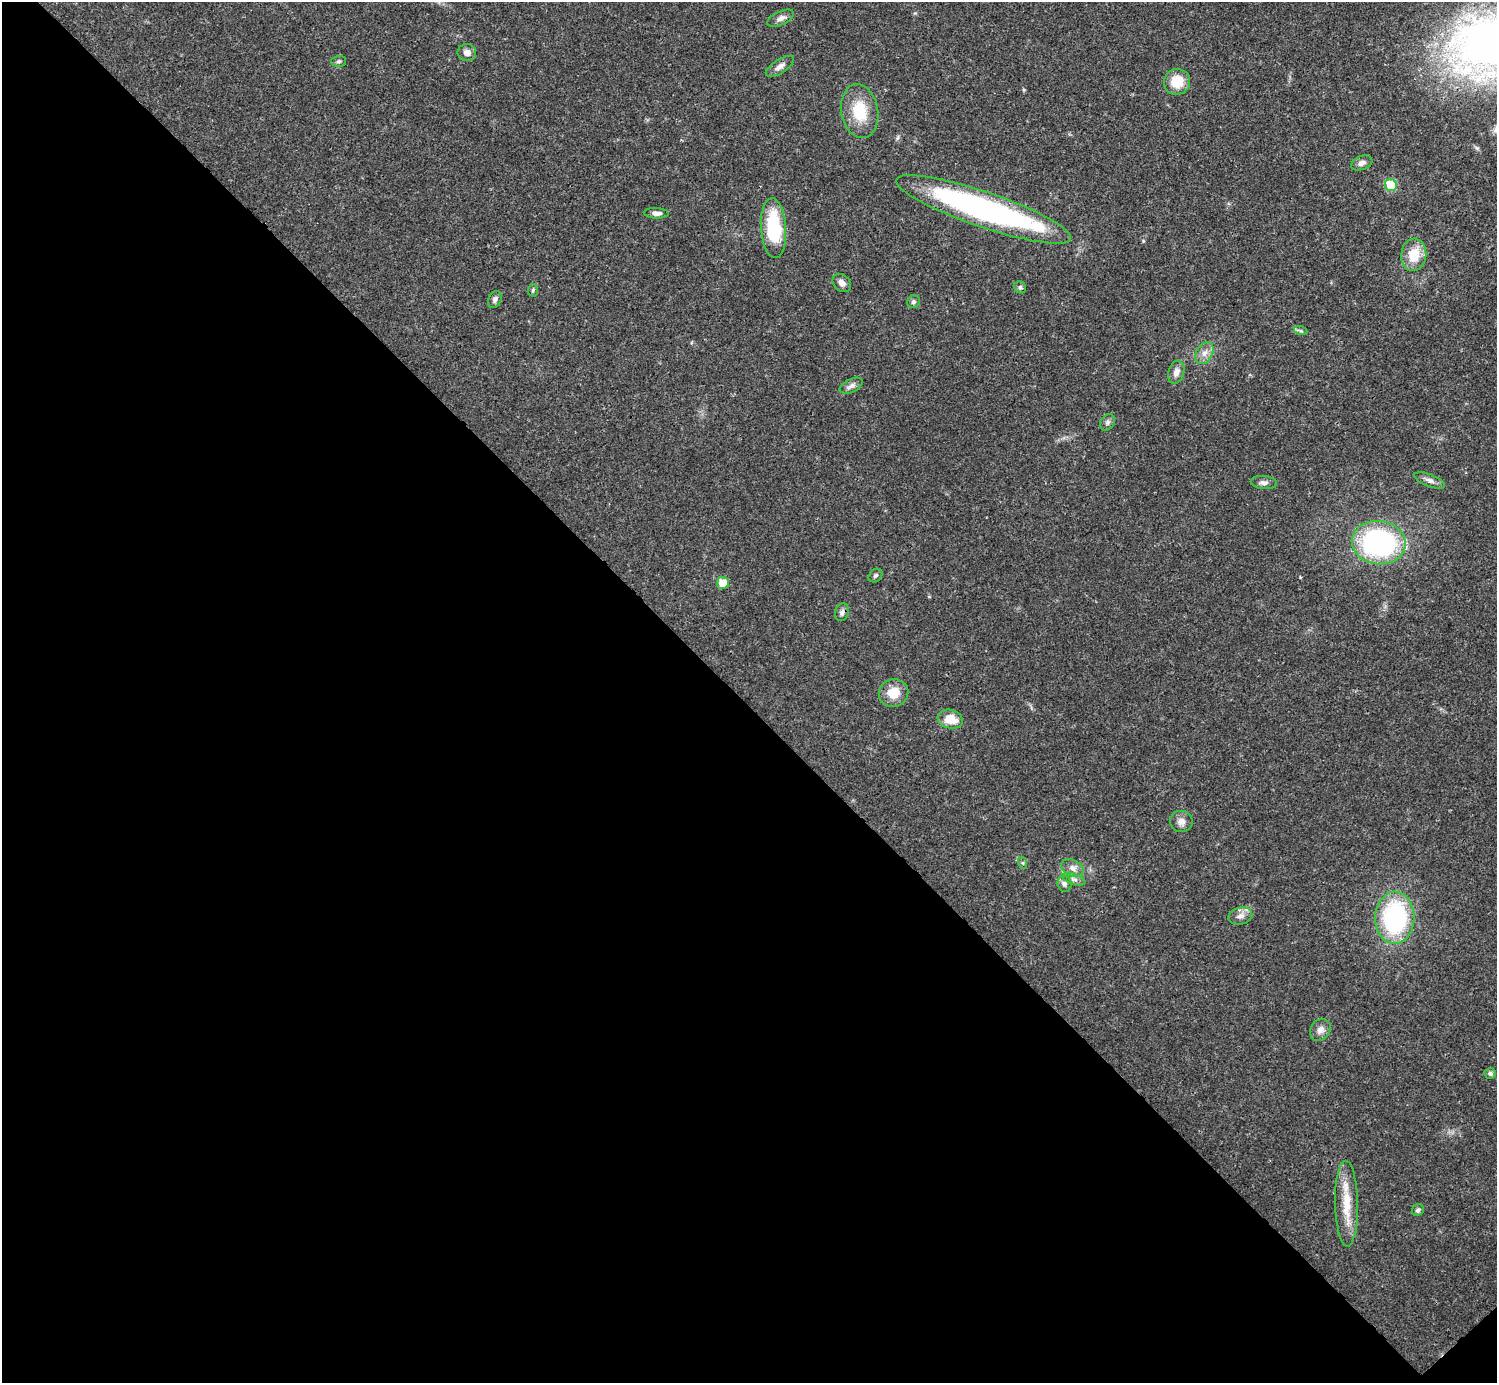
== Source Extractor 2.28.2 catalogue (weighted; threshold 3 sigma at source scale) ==
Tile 14 of 4 x 4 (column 2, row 4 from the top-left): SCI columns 1495-2989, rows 158-1538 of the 5981 x 5981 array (HDU 1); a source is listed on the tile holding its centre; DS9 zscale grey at full resolution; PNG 1499 x 1385 px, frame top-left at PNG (2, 2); each listed source drawn as its Kron ellipse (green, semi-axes under 4 px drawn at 4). Shown black and unused: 49% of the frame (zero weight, under 3 of 4 exposures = <1% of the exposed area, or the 3 px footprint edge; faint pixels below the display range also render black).
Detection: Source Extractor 2.28.2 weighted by HDU 2 'WHT'; one run over the whole footprint, this tile lists its part. Background 0.0209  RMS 0.0022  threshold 0.01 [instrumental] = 3 sigma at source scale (4.5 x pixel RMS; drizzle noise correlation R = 1.50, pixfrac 1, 0.05/0.05 arcsec/px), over >= 5 px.
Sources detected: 42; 1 inside a brighter listed object's ellipse — not listed separately; the other 41 listed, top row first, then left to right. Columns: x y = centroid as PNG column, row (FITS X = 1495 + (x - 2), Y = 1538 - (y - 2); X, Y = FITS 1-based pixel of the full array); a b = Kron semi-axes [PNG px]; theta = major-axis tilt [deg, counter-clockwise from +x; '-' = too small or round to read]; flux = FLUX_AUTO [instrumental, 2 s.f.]
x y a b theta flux
781 18 14 7 25 1.1
467 53 9 8 - 1.4
339 61 7 5 3 0.46
780 66 16 7 33 1.3
1177 82 13 13 - 4.9
860 111 27 18 -80 7.6
1362 163 11 6 20 1.2
1391 185 6 6 - 7.9
984 209 92 17 -19 69
656 213 12 5 -3 1
774 228 30 12 -86 15
1414 255 16 12 82 5.2
842 283 10 8 -44 1.2
1020 287 6 5 - 0.45
533 290 6 5 - 0.39
495 299 9 6 68 0.82
913 302 7 6 - 0.52
1301 331 7 4 -18 0.46
1204 353 12 8 59 1.5
1176 372 12 8 72 1.3
851 386 12 6 26 0.99
1108 422 9 7 55 0.66
1429 480 16 6 -21 1.1
1264 482 13 6 -5 0.99
1379 543 27 21 -7 41
875 576 8 6 42 0.54
723 583 6 6 - 3.7
842 612 9 7 72 0.75
893 693 15 14 - 4
950 719 12 9 -11 4.1
1181 821 11 10 - 1.5
1023 863 6 4 -71 0.35
1073 868 12 8 -27 1.4
1074 879 12 5 -17 0.85
1064 884 8 7 - 0.78
1240 916 12 8 14 1.3
1395 918 26 19 88 31
1320 1030 12 9 56 1.5
1490 1073 6 5 - 0.5
1346 1204 43 11 -89 6.7
1418 1210 6 5 - 0.6